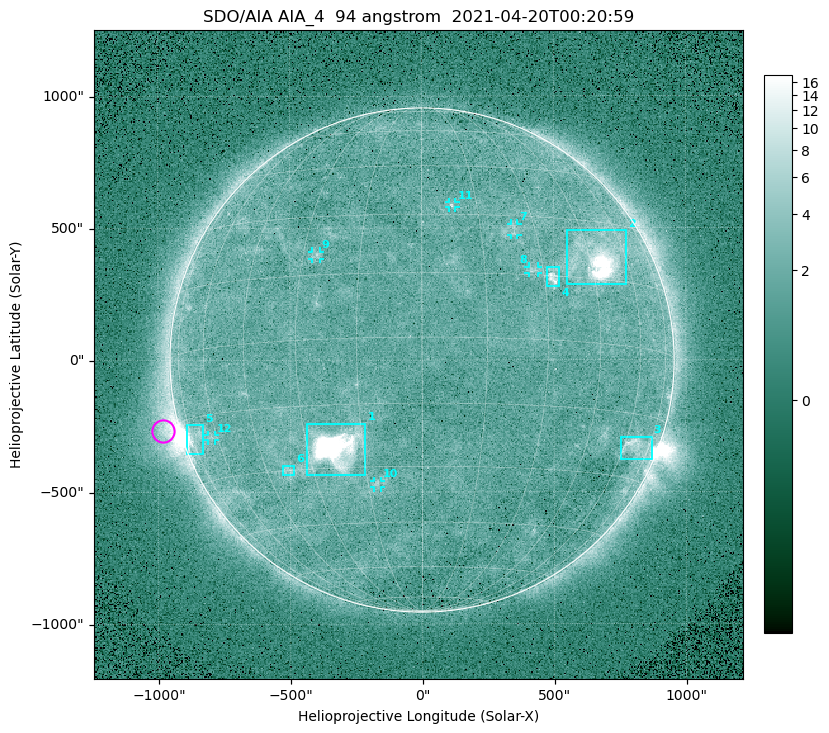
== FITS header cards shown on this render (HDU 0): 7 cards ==
TELESCOP= 'SDO/AIA '
INSTRUME= 'AIA_4   '
WAVELNTH=                   94
WAVEUNIT= 'angstrom'
DATE-OBS= '2021-04-20T00:20:59.12'
CTYPE1  = 'HPLN-TAN'
CTYPE2  = 'HPLT-TAN'

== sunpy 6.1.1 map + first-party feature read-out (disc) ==
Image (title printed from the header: SDO/AIA AIA_4  94 angstrom  2021-04-20T00:20:59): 512 x 512 px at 4.8 arcsec/px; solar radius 955 arcsec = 199 px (full disc in frame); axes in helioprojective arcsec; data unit not stated in the header (colour bar unlabelled)
Orientation: roll -0.138 deg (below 1 deg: not rotated)
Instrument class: DISC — disc imager (sunpy class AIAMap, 94 A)
Bright regions (active regions / flare kernels): reference = the median radial profile (limb darkening/brightening removed); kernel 5 px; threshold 5 sigma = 2.43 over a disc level ~1.74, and >= 1.15x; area >= 9 px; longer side >= 5 px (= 24 arcsec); searched inside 0.97 R_sun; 12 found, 12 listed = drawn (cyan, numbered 1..; 6 of them under ~33 arcsec drawn as corner ticks so the feature stays visible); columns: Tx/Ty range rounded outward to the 10 arcsec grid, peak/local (2 s.f.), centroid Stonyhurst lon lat
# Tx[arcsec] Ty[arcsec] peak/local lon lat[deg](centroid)
1 -440..-210 -440..-240 677 -22 -25
2 550..780 280..490 35 +48 +20
3 750..870 -380..-290 4.4 +67 -22
4 470..520 280..350 5.8 +32 +15
5 -900..-830 -360..-240 6.9 -72 -19
6 -530..-480 -440..-400 2.7 -38 -30
7 340..370 470..520 2.8 +24 +26
8 400..440 330..360 3.1 +27 +16
9 -420..-380 380..410 2.9 -26 +20
10 -180..-160 -480..-450 2.9 -12 -34
11 100..130 580..600 2.9 +8 +33
12 -810..-780 -300..-280 2.5 -63 -20
Off-limb structures (1.02-1.3 R_sun): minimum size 50 px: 7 found; the strongest spans PA ~90..115 deg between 1.02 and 1.21 R_sun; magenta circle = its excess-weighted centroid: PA ~105 deg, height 1.06 R_sun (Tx ~-980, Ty ~-270 arcsec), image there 4.9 x the reference